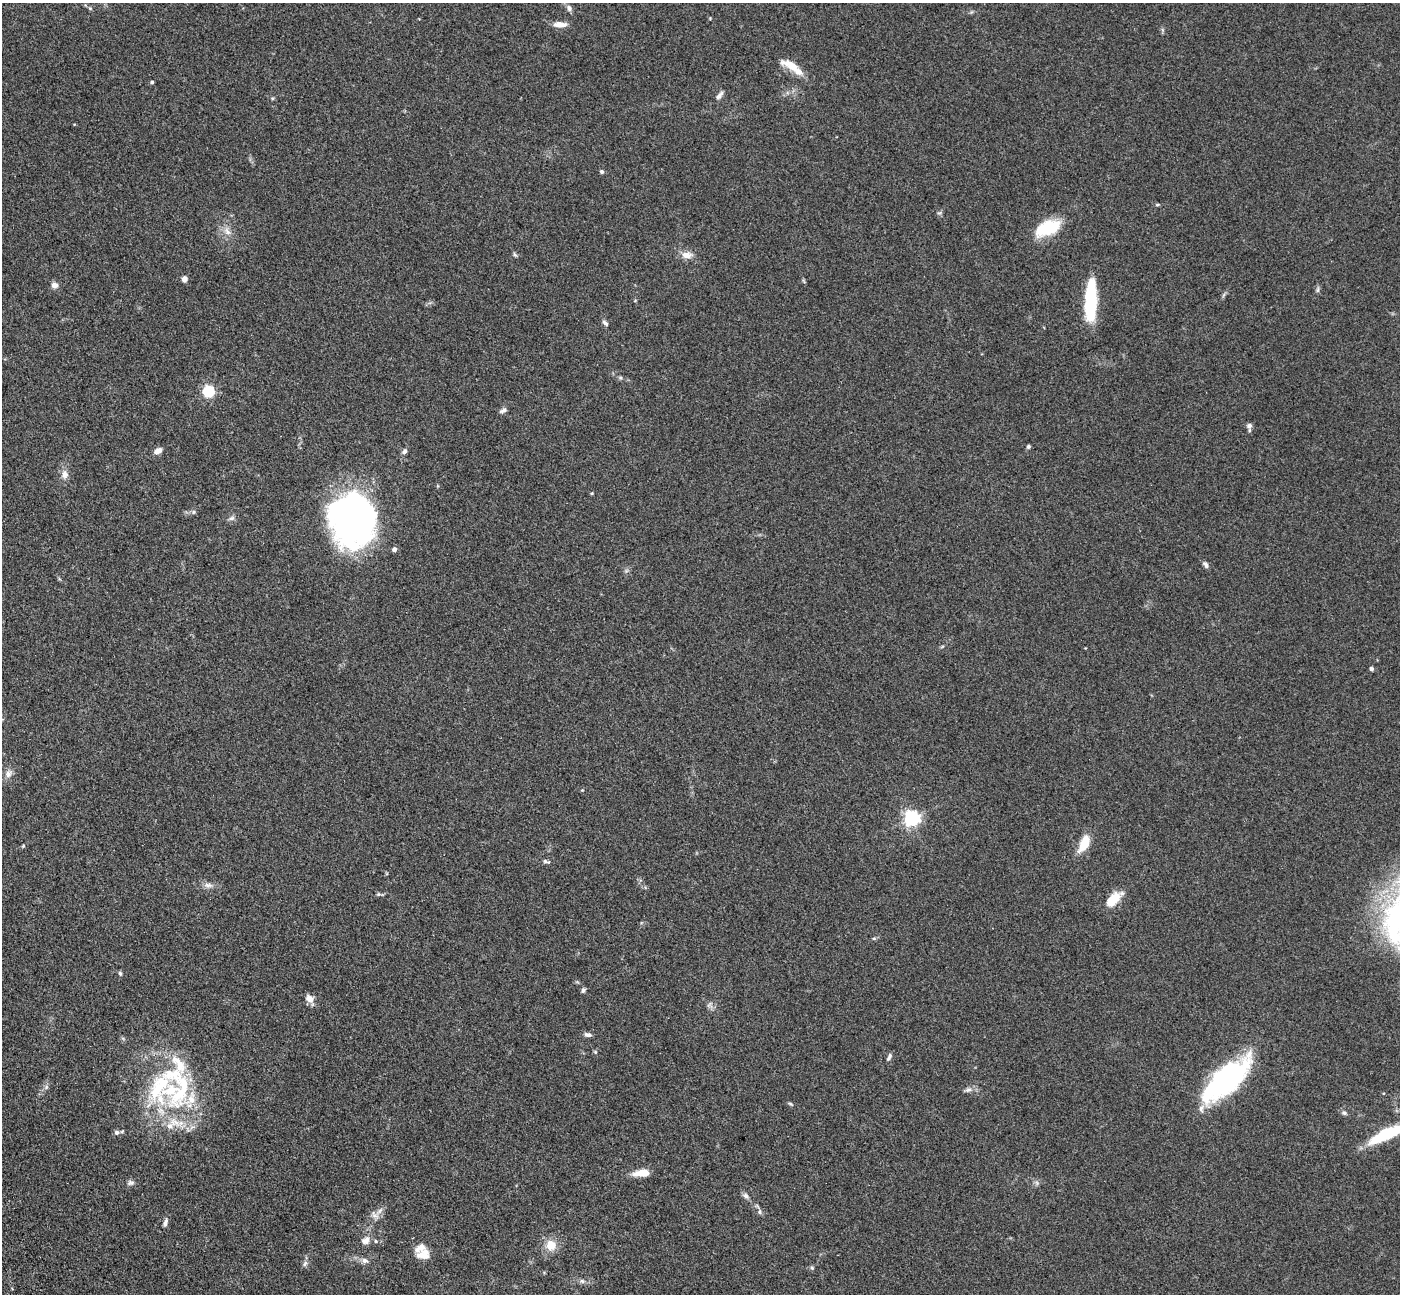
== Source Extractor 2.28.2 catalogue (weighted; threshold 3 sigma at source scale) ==
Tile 7 of 4 x 4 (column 3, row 2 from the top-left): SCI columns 2955-4352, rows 3056-4347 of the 5911 x 5897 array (HDU 1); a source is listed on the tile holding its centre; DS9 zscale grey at full resolution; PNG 1402 x 1296 px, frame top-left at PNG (2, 3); no overlay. Shown black and unused: <1% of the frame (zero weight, under 3 of 5 exposures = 10% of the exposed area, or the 3 px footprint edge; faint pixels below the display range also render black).
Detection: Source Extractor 2.28.2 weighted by HDU 2 'WHT'; one run over the whole footprint, this tile lists its part. Background 0.245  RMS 0.0081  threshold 0.0366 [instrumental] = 3 sigma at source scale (4.5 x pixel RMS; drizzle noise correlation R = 1.50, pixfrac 1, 0.05/0.05 arcsec/px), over >= 5 px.
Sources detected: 83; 11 inside a brighter listed object's ellipse — not listed separately; the other 72 listed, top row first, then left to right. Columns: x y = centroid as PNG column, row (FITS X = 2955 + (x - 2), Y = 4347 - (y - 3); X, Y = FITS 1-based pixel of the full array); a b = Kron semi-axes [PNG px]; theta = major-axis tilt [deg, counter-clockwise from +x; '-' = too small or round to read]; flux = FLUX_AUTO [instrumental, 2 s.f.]
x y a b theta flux
90 8 5 4 - 1.1
569 8 8 7 - 2.7
560 24 14 6 -2 7.4
792 66 29 10 -24 13
152 82 4 4 - 1.3
719 95 12 5 51 2.9
602 171 5 4 - 1.5
1157 205 5 3 - 0.94
939 213 6 5 - 1.4
1048 228 29 14 23 32
227 231 13 7 -58 4.5
515 255 8 4 -54 1.2
687 255 14 9 -3 6.5
184 279 6 6 - 3.7
55 285 8 7 - 3.9
1318 290 8 4 81 1.5
1091 299 38 9 88 66
605 323 9 5 -44 2.1
620 378 6 5 - 1.2
208 392 5 5 - 93
503 410 10 5 27 2.3
1249 426 8 7 - 2.5
1028 447 6 5 - 1.3
158 451 10 7 33 4
404 451 7 6 - 2.1
65 474 12 8 -84 4.8
592 493 4 3 - 0.67
193 512 6 4 89 1.2
231 518 9 5 26 2.1
353 519 42 36 -83 350
394 549 5 5 - 2.3
1206 565 10 5 -47 2.3
1371 669 5 4 - 1.6
8 774 12 8 82 4.1
911 818 6 6 - 230
1084 844 16 8 63 20
23 846 5 4 - 0.91
546 861 9 4 -16 1.7
208 885 13 7 -7 4
378 894 7 5 -11 1.2
1113 900 17 10 47 17
874 938 6 4 0 1
120 973 6 4 -73 1.3
583 990 6 5 - 1.8
309 999 10 8 -33 5.7
709 1005 10 3 50 1.3
588 1035 9 5 -8 2.6
595 1052 6 3 72 0.92
889 1057 10 4 64 2
1226 1080 54 21 42 150
46 1087 7 5 48 1.6
159 1088 56 34 78 81
968 1090 10 6 10 2.7
790 1104 9 4 -24 1.1
1344 1113 7 5 -4 1.5
117 1132 8 6 23 2.3
1388 1133 40 9 25 54
642 1173 15 7 6 13
130 1183 10 6 8 2.4
1037 1183 6 5 - 1.6
746 1196 9 6 -46 2.5
380 1211 11 6 48 3.4
760 1212 8 4 83 1.4
374 1215 12 6 -43 3.5
165 1222 9 5 69 2.6
366 1240 13 10 44 5.2
551 1245 13 12 - 12
423 1255 17 12 3 9.1
365 1260 9 7 -24 3.1
305 1264 9 6 48 2.3
812 1268 7 4 -62 1.2
582 1281 7 6 - 2.1
Isophote crosses this tile's border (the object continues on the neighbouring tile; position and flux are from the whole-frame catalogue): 1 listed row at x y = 1388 1133